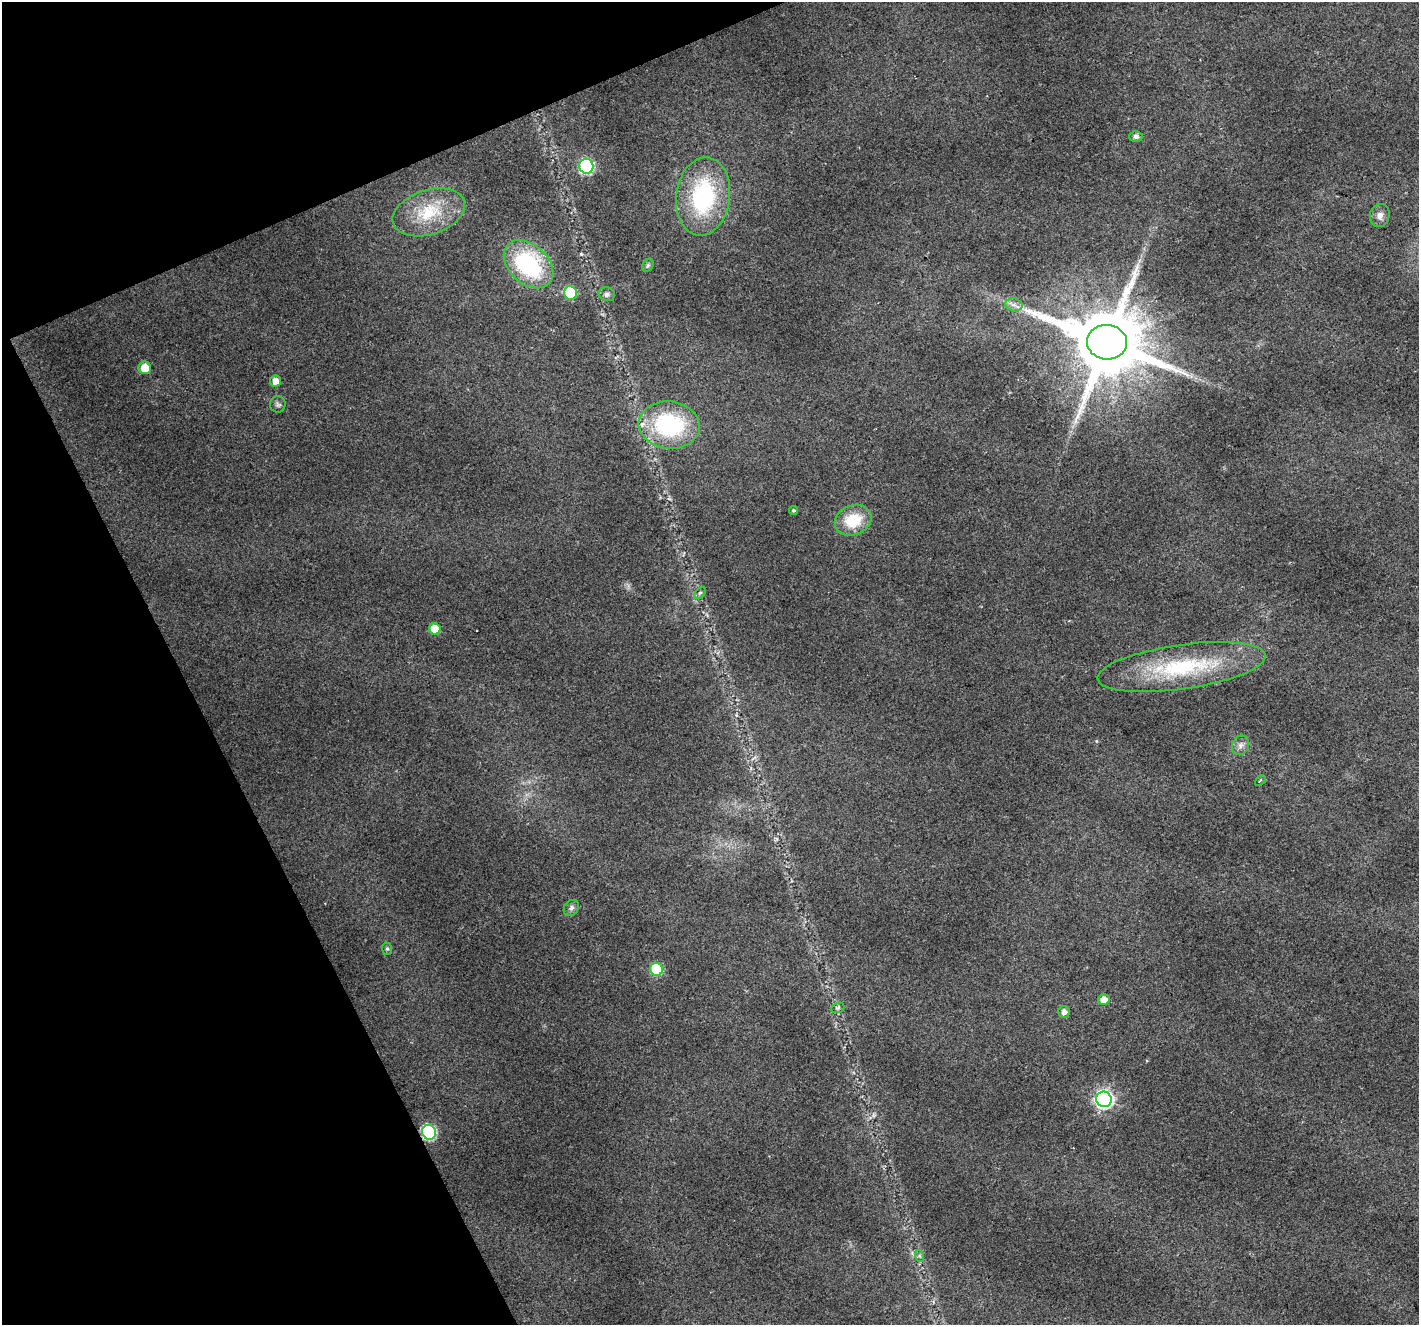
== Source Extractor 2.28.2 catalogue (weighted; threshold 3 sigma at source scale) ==
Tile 5 of 4 x 4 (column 1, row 2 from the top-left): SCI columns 3-1419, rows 2796-4118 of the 5669 x 5532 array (HDU 1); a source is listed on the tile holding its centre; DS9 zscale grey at full resolution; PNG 1421 x 1327 px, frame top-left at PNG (2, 2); each listed source drawn as its Kron ellipse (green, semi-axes under 4 px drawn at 4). Shown black and unused: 21% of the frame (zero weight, under 2 of 3 exposures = <1% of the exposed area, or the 3 px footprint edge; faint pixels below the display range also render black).
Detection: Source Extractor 2.28.2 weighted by HDU 2 'WHT'; one run over the whole footprint, this tile lists its part. Background 0.0315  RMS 0.0071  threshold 0.0318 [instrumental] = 3 sigma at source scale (4.5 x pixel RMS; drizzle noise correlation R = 1.50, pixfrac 1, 0.0396/0.0396 arcsec/px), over >= 5 px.
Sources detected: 31; all 31 listed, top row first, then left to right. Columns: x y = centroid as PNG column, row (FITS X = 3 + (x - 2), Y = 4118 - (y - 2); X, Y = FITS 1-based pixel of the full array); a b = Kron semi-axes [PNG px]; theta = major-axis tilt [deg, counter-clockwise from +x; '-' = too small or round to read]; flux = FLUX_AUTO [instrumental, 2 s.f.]
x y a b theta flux
1136 137 6 5 - 2.5
586 166 7 7 - 110
703 196 39 27 83 80
429 212 37 22 18 33
1380 216 11 9 77 4.4
529 264 28 19 -43 83
648 265 7 5 54 1.3
570 293 6 6 - 46
607 294 8 7 - 2.1
1014 305 9 6 -11 3
1107 342 20 17 -4 8900
145 368 6 6 - 11
276 381 5 5 - 5.8
278 404 8 7 - 2
669 425 31 23 -7 79
793 510 4 4 - 1.1
853 520 19 15 22 25
700 593 7 4 45 1.3
435 629 6 5 - 14
1181 667 85 22 8 73
1240 745 10 8 61 3.4
1260 780 6 2 44 0.79
571 908 9 7 48 2.6
387 949 6 5 - 1.3
656 969 6 6 - 51
1104 1000 6 5 - 5.8
838 1008 7 5 20 1.3
1064 1012 6 5 - 3.8
1104 1099 8 7 - 270
429 1132 7 7 - 110
920 1256 6 4 -71 1
Overlapping masked pixels (flux is a lower limit): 1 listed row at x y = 429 1132